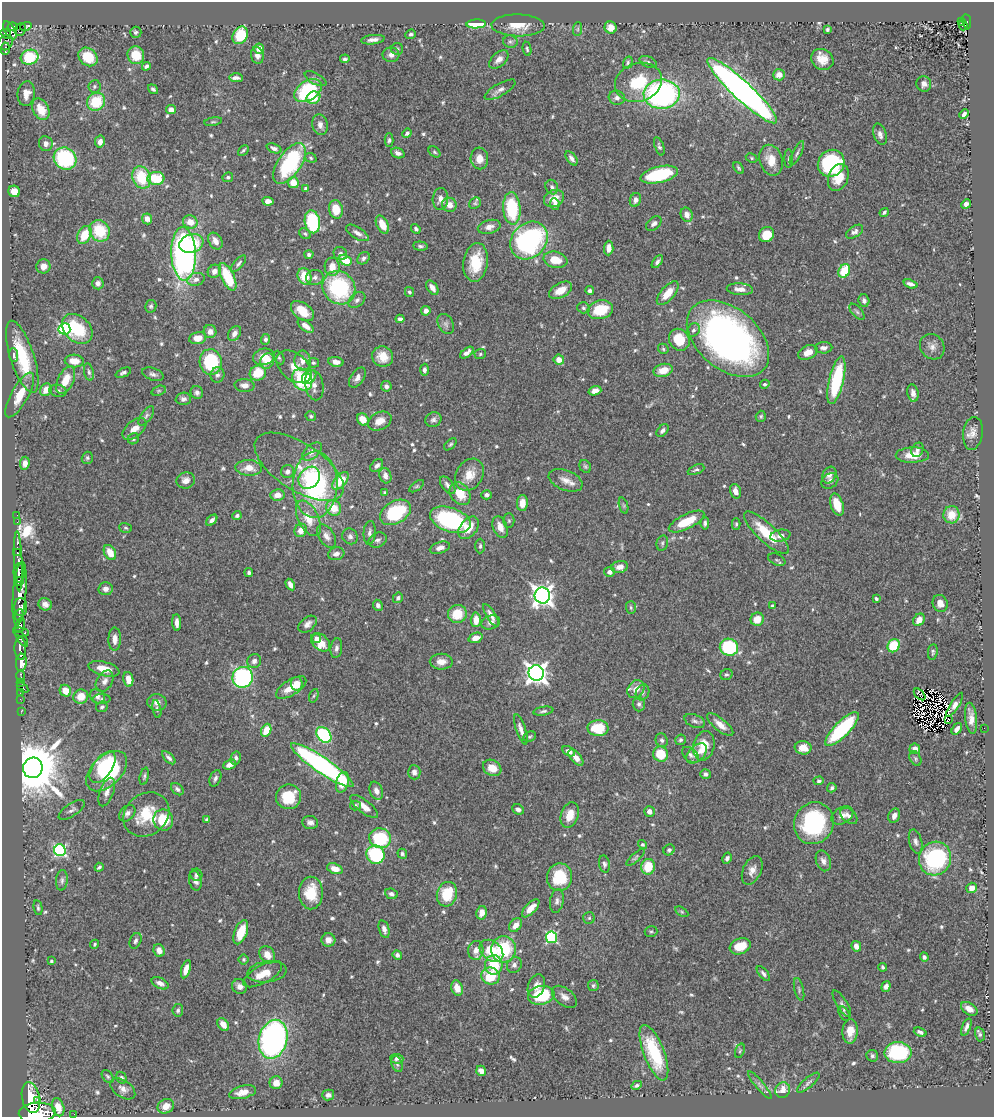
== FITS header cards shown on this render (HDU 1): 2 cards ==
NAXIS1  =                  992
NAXIS2  =                 1115

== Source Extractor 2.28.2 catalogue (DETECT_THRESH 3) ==
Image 992 x 1115 px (HDU 1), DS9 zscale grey, 1 PNG px = 1 image px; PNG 996 x 1119 px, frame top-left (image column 1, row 1115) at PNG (2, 2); each listed source drawn as its Kron ellipse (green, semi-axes under 4 px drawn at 4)
Background 0.847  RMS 0.028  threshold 0.0832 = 3 sigma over >= 5 px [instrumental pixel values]
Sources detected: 665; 6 with non-positive FLUX_AUTO (blend fragments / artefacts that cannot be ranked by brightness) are neither listed nor drawn; of the other 659, the 500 brightest by FLUX_AUTO listed and drawn (159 fainter detections omitted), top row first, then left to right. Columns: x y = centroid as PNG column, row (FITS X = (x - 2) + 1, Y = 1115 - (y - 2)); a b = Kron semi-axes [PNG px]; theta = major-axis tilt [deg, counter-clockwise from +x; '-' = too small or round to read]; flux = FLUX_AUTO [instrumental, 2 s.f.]
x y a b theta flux
961 22 3 2 - 9.4
967 22 8 4 -82 68
476 24 9 4 2 89
518 25 26 11 -1 35
963 25 5 4 - 41
26 26 6 3 16 16
13 27 5 4 - 230
611 27 6 6 - 18
578 29 7 4 89 3.7
827 29 4 3 - 3.7
10 30 10 5 -59 280
20 30 7 5 65 36
136 32 5 5 - 4.2
6 34 5 4 - 260
411 34 5 4 - 4.1
240 35 9 7 60 68
373 40 11 4 7 9.3
510 42 7 6 - 4.8
6 43 8 6 49 190
259 48 5 5 - 16
5 49 6 3 86 110
397 49 6 6 - 4.3
527 49 7 4 -80 3.3
136 55 9 8 - 40
257 55 8 6 -78 9
391 55 8 7 - 9.2
30 57 9 7 17 95
88 57 10 8 -41 53
345 59 5 4 - 4.2
499 59 11 7 43 12
822 59 11 10 - 23
648 62 9 5 -23 5.5
628 63 6 4 70 3.9
146 66 4 4 - 5
779 75 6 5 - 14
236 78 7 3 -2 7.2
315 79 12 5 -28 5.8
638 82 24 19 17 79
924 84 8 7 - 9.2
94 86 6 6 - 4.5
153 89 5 4 - 4
500 90 17 6 30 10
308 91 15 9 34 140
742 91 46 9 -43 1300
26 94 12 8 83 17
662 94 18 14 2 420
313 98 7 6 - 43
617 98 8 7 - 8
96 102 9 8 - 71
41 109 11 8 -63 36
171 110 5 4 - 14
964 114 5 3 - 6.4
213 122 9 4 10 3.5
320 125 10 7 -77 11
407 133 5 4 - 4.8
880 134 11 6 -72 9.8
389 140 7 4 88 3.8
100 142 6 5 - 11
46 144 7 6 - 8.8
659 146 9 4 -70 4.3
274 148 8 4 -21 5.9
243 150 6 3 45 3.3
434 152 6 4 -40 3.2
398 153 7 5 -22 9.2
797 153 13 3 63 4.6
311 158 6 4 -20 3.1
479 158 11 8 -85 20
571 158 8 4 -54 7.5
752 158 6 4 -28 2.9
65 159 12 10 -36 150
789 159 9 3 -90 3.2
771 160 15 11 -75 31
289 163 23 11 56 190
831 163 14 13 - 170
738 168 7 3 -54 3.3
659 175 19 8 13 130
142 177 11 9 -68 72
228 177 5 4 - 4
838 177 14 10 68 37
156 178 8 6 5 71
293 182 5 5 - 27
552 187 7 6 - 5
306 189 4 4 - 6.6
14 191 6 5 - 23
554 198 10 8 27 27
440 199 11 8 87 12
635 200 7 5 67 7.3
268 201 6 4 -4 13
475 203 6 5 - 3
555 204 6 4 -80 5.1
966 204 5 4 - 9.8
449 205 7 7 - 17
512 208 16 8 -86 120
336 209 9 7 -80 36
884 212 5 4 - 3.7
687 215 7 6 - 13
147 219 5 5 - 11
190 222 7 6 - 22
312 222 11 7 -79 130
654 223 9 6 42 7
382 225 10 5 -63 26
489 227 11 6 14 12
416 229 5 4 - 4.6
100 231 11 9 -60 75
855 232 9 5 33 6.7
357 233 13 5 -32 10
305 234 6 5 - 3.2
766 234 8 7 - 38
84 235 9 6 63 46
529 240 20 17 48 380
215 241 9 6 -58 13
191 243 12 9 18 54
420 246 7 4 -5 4.3
609 248 7 5 87 14
184 254 27 12 -88 640
309 254 4 4 - 4.9
340 254 7 6 - 6.6
364 258 7 5 46 4.9
345 260 6 5 - 46
555 260 12 8 -12 31
476 262 19 12 81 57
657 262 7 4 52 4.9
239 264 10 4 48 4.5
43 266 7 7 - 13
332 267 9 7 -89 23
214 271 7 6 - 11
844 271 7 5 62 64
305 276 8 6 -69 41
228 277 15 6 -63 81
315 277 9 7 12 7.6
196 279 9 6 17 9.1
98 283 6 5 - 8.6
910 284 7 4 -19 7.5
339 288 17 15 -48 190
432 288 8 5 -55 11
740 289 13 6 -3 14
561 290 12 7 29 26
590 291 4 3 - 5.6
409 292 5 4 - 3.6
668 293 15 6 49 31
357 300 9 6 42 6.8
864 301 6 5 - 7.2
151 306 6 5 - 3.8
583 308 6 5 - 4.5
600 310 13 9 14 67
302 311 13 8 -36 34
426 311 5 4 - 10
857 312 10 5 -48 4.5
400 319 4 4 - 5
446 324 11 7 -62 7
306 326 9 5 -37 14
64 329 6 5 - 220
77 329 17 12 -43 90
693 330 7 6 - 5.5
210 332 6 6 - 11
234 333 8 5 57 9.7
198 338 8 6 10 21
265 339 5 4 - 5
728 339 47 30 -40 860
679 340 11 10 - 52
932 347 13 11 -53 13
824 348 8 5 2 7.2
663 349 6 4 -47 3.1
808 352 10 6 24 21
467 353 8 4 38 9.1
480 354 6 5 - 3.1
13 355 7 3 -84 3.4
22 357 38 12 -72 96
264 357 11 8 16 21
383 357 11 10 - 26
279 358 7 5 -63 3.3
559 360 5 5 - 19
74 361 9 6 -5 22
267 361 8 6 59 29
302 361 10 8 -87 13
211 362 13 11 -78 120
336 362 7 5 -10 14
313 363 5 5 - 3.3
294 367 20 13 -40 25
424 370 6 4 -89 6.3
663 370 10 6 14 26
89 372 9 4 -79 4.3
123 373 8 4 24 4.9
258 373 8 7 - 49
153 374 11 6 -18 6.7
217 375 8 7 - 6.2
309 377 8 6 44 17
357 378 11 6 57 9.6
66 380 15 7 65 33
302 380 11 9 -57 130
836 380 24 7 77 130
765 384 5 4 - 3.3
244 385 10 6 -4 12
314 385 15 9 -79 14
386 386 5 5 - 5.7
46 390 6 5 - 22
58 391 8 6 -9 5.6
159 391 7 4 19 3.1
595 391 6 4 18 13
197 393 6 6 - 6.5
913 393 9 5 -80 12
20 395 25 8 61 38
183 399 8 6 2 6.9
146 416 11 5 53 5.5
311 416 5 5 - 3.4
761 416 5 5 - 3.1
363 419 6 5 - 21
433 420 8 7 - 6.2
380 421 12 8 27 18
134 429 14 8 39 20
662 431 7 4 47 6
973 433 16 9 82 16
133 439 6 5 - 3.6
450 444 7 4 44 3.4
917 450 7 5 60 6.2
312 451 12 6 42 11
912 455 17 7 1 35
87 458 6 5 - 3.5
25 463 6 4 84 9.5
377 466 7 5 47 7.3
585 466 7 5 -58 3.6
299 467 51 23 -33 64
249 468 13 7 -3 23
696 470 9 4 23 4
287 472 7 6 - 7.9
469 475 17 13 58 31
829 475 9 6 61 8.6
385 476 8 6 -72 11
309 478 12 9 49 39
186 480 9 8 - 14
566 480 18 10 -21 18
340 481 10 6 50 46
830 481 9 7 39 7
315 485 33 22 89 270
448 485 10 5 -52 8.2
417 486 8 4 36 3.6
735 491 7 5 -72 11
385 493 4 3 - 5
460 494 12 9 -53 42
277 495 7 5 7 16
487 495 5 4 - 6
522 503 8 5 87 18
837 505 11 6 -71 31
624 506 8 3 -72 3.1
334 508 8 7 - 35
395 512 17 11 31 130
17 515 2 2 - 5.2
951 515 8 8 - 34
237 516 4 4 - 4.9
308 518 19 10 -64 33
212 520 7 4 44 6.4
450 520 21 12 -19 240
509 521 7 5 -90 3.6
17 522 4 3 - 9.4
686 522 19 7 26 50
705 523 6 4 85 4.3
736 524 6 4 -89 3.1
500 527 11 7 -68 18
126 528 6 4 -17 2.9
469 528 13 8 51 35
301 530 7 6 - 20
370 533 12 6 85 7.3
766 533 29 9 -43 63
326 536 13 7 -57 11
350 536 8 7 - 6.3
780 536 10 6 11 9.2
378 540 9 7 24 6.7
662 543 8 5 76 3.9
480 546 7 4 89 3.7
440 548 10 5 17 11
17 553 3 3 - 190
110 553 8 5 -59 25
336 554 8 6 16 10
777 560 9 5 -25 3.7
18 561 30 3 -88 360
620 567 8 6 13 10
609 572 5 5 - 7.6
19 573 10 5 88 1200
249 573 4 3 - 5.3
19 581 4 3 - 510
290 585 6 4 -60 9.6
105 589 7 6 - 8.2
20 593 32 6 85 2900
542 595 8 7 - 1200
398 598 5 5 - 4.7
876 599 4 3 - 3.6
940 603 8 7 - 15
45 604 7 6 - 9.3
378 605 6 4 -65 7.5
772 606 3 3 - 2.9
21 607 9 6 -89 620
631 607 6 5 - 3.2
457 614 9 9 - 42
19 615 6 3 84 280
491 615 13 4 -59 11
757 619 7 6 - 24
476 620 7 5 88 22
919 620 7 5 55 18
491 622 9 6 18 9.4
177 623 8 4 -88 11
308 624 10 7 39 9.5
20 626 8 5 73 850
21 632 8 3 -10 220
316 638 4 4 - 7
476 638 7 5 19 15
22 639 9 4 -55 330
115 639 11 6 89 14
321 642 11 7 -43 27
894 646 7 6 - 72
729 647 9 8 - 130
336 648 10 6 82 6.4
20 649 11 6 -88 1000
933 652 8 4 84 4
254 661 7 6 - 7.7
441 662 11 8 0 16
21 663 9 5 85 950
104 669 16 7 -14 27
536 673 8 7 - 1300
726 675 6 5 - 3.6
20 676 6 3 -90 50
243 677 10 10 - 250
128 679 7 5 -80 19
105 681 11 8 59 10
20 682 3 2 - 17
297 684 7 6 - 26
22 688 6 3 -36 35
291 688 17 7 32 29
636 689 10 7 51 20
65 691 6 5 - 24
642 692 8 6 64 5.1
20 693 2 2 - 7.8
919 694 7 3 -46 5.1
97 696 8 6 -46 8.7
314 696 7 4 70 2.9
81 697 7 7 - 25
20 699 2 2 - 9.2
102 699 9 5 -1 4.6
157 702 9 8 - 13
639 704 7 6 - 4.9
955 705 14 4 57 5.5
102 707 6 5 - 4
157 709 9 4 -78 3.8
21 711 3 2 - 9.3
543 711 10 4 9 4.7
971 718 15 6 -83 17
949 720 3 2 - 4.9
695 721 11 6 -22 5.7
720 725 16 6 -39 17
598 728 10 8 -2 69
984 728 2 2 - 16
521 729 16 4 -71 11
842 729 22 7 45 180
957 729 6 4 54 8
266 730 7 5 66 35
324 735 9 6 -47 200
530 737 6 5 - 3.1
662 740 7 6 - 5.4
680 740 5 5 - 3.7
704 746 15 10 77 40
803 748 8 6 -7 22
915 749 5 5 - 13
569 751 7 4 -29 12
697 753 12 7 43 11
661 754 8 7 - 53
690 755 10 6 -40 6.3
576 757 10 5 -50 15
169 758 8 4 -44 5.7
236 758 6 5 - 6
915 758 8 5 -62 3.7
230 765 7 4 22 11
322 765 37 8 -34 490
103 767 18 9 54 92
33 768 10 9 - 14000
492 768 10 7 -31 25
107 771 24 14 45 200
414 772 7 6 - 8.6
705 774 5 5 - 5.8
144 776 9 4 77 3.8
215 778 9 5 68 6.1
819 781 5 4 - 4
342 782 10 6 74 32
832 788 5 4 - 4.2
177 789 7 5 -44 5
376 791 9 6 -68 9.2
107 792 15 6 69 13
288 797 12 12 - 63
355 805 5 5 - 3.3
364 806 17 6 -37 20
518 809 6 5 - 5.6
72 810 15 6 34 7.1
649 811 5 5 - 9.7
127 813 9 6 46 9.3
146 815 24 20 38 71
570 815 13 8 71 27
842 815 12 8 31 12
849 816 10 6 -43 7.6
894 816 7 5 69 10
163 820 10 10 - 55
207 820 4 3 - 3.9
310 822 8 6 -8 7.7
814 823 21 19 64 210
380 838 11 10 - 130
916 842 12 6 -76 7.9
643 845 5 4 - 3.4
60 850 6 6 - 300
669 850 6 5 - 4.1
402 854 5 4 - 3.6
375 855 9 9 - 170
636 857 11 4 42 3.9
727 858 6 4 60 4.8
935 859 17 16 - 200
823 861 11 7 -69 9.8
604 864 8 5 -80 5
99 867 4 3 - 3.1
648 867 8 7 - 47
335 869 8 5 -18 17
752 870 15 9 66 15
196 875 6 6 - 4.4
560 877 14 12 83 70
62 880 10 6 86 5.7
195 881 10 6 -78 8.5
972 888 5 5 - 14
311 893 16 12 90 51
391 894 6 5 - 5.8
447 894 12 10 74 61
557 901 12 7 80 7.6
38 908 7 3 -78 3.6
531 908 11 5 46 23
682 912 7 4 -31 3.1
482 913 7 5 79 16
589 918 6 6 - 3.3
516 925 7 5 52 14
384 929 9 5 -72 8.7
241 932 13 6 69 48
651 932 6 5 - 3.3
551 937 6 5 - 190
328 940 7 6 - 14
135 941 8 5 69 5.3
95 944 5 4 - 3.2
740 946 11 7 19 38
856 946 5 4 - 12
504 949 13 12 - 110
159 950 6 5 - 13
476 950 9 7 83 14
491 951 13 9 -39 52
267 955 9 7 -58 18
397 955 5 4 - 5.1
924 957 4 4 - 5.5
244 959 5 5 - 3.1
51 961 3 3 - 2.9
494 965 10 8 89 58
514 965 8 7 - 7
883 967 4 3 - 3.4
186 969 9 4 73 14
267 972 20 10 6 19
763 973 9 4 -50 5.6
263 974 21 9 29 25
491 976 9 8 - 65
160 983 9 5 -27 9.6
240 986 8 7 - 10
536 986 12 8 70 14
593 986 5 5 - 4
886 986 5 4 - 10
457 988 8 5 -72 19
799 989 11 4 -77 4.2
541 995 13 9 11 110
564 997 14 8 -38 12
842 1004 15 5 -58 6.6
969 1009 9 5 -33 14
178 1010 6 5 - 4
844 1014 8 5 -63 4
223 1025 7 5 -54 18
966 1027 9 4 67 7.3
850 1031 12 7 88 23
920 1032 6 4 -20 6
980 1034 7 4 -74 4.3
273 1039 20 14 76 550
740 1051 7 4 70 3.5
654 1053 29 10 -69 100
898 1053 13 10 1 160
872 1056 6 5 - 4.4
397 1059 6 5 - 5.3
397 1064 8 5 -71 4.8
481 1071 5 4 - 12
108 1076 7 5 -50 3.5
122 1078 6 4 -58 4.4
276 1083 6 6 - 13
808 1083 14 5 41 6.2
637 1085 5 4 - 4.2
760 1085 18 4 -50 6.6
123 1089 14 8 -34 11
783 1090 8 7 - 28
243 1092 14 6 14 16
328 1095 6 5 - 6.4
31 1098 15 9 -79 3300
38 1100 3 2 - 180
166 1106 8 7 - 16
58 1107 9 6 -73 21
37 1113 18 10 4 5400
74 1114 2 2 - 7.1
At the frame edge (FLAGS 8, measured only in part): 1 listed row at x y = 37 1113
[159 fainter detections neither listed nor drawn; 6 non-positive-flux detections neither listed nor drawn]